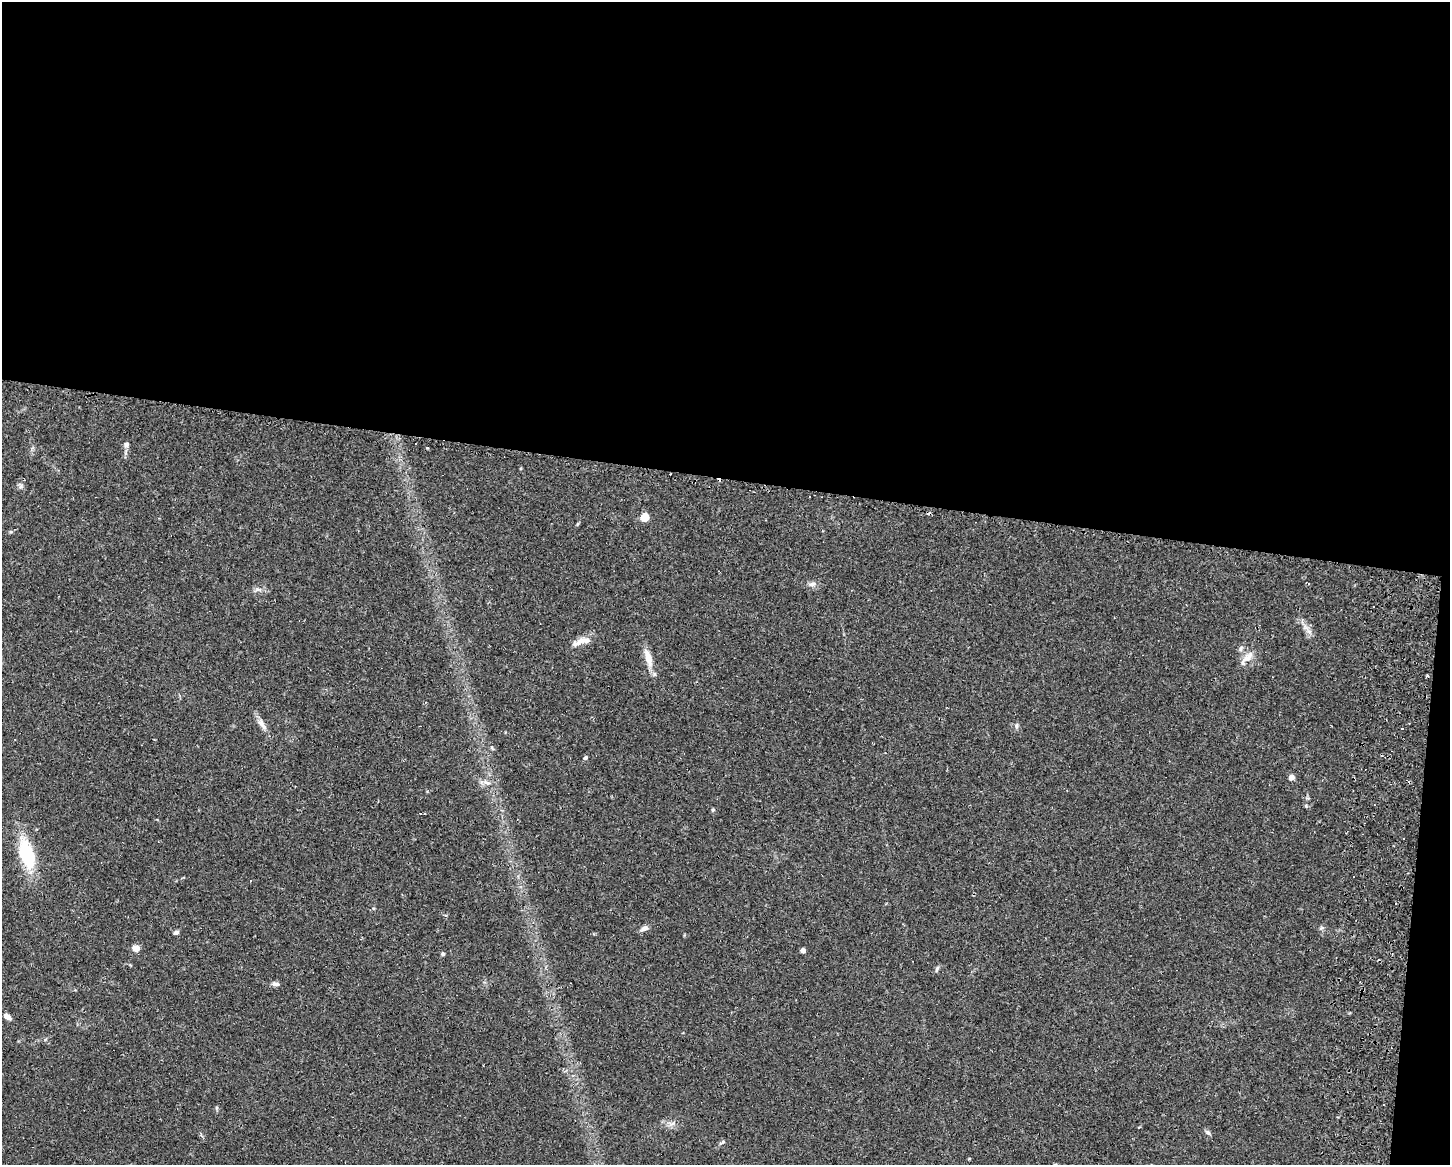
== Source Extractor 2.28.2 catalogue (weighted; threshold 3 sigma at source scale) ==
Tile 3 of 3 x 4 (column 3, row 1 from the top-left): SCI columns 3194-4641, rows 3506-4668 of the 4749 x 4707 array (HDU 1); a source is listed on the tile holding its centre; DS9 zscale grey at full resolution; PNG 1452 x 1167 px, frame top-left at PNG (2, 2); no overlay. Shown black and unused: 42% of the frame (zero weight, under 2 of 3 exposures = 4% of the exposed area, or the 3 px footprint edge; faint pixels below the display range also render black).
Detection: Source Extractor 2.28.2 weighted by HDU 2 'WHT'; one run over the whole footprint, this tile lists its part. Background 0.0342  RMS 0.0051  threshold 0.0231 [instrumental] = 3 sigma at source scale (4.5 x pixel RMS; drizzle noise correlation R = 1.50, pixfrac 1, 0.05/0.05 arcsec/px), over >= 5 px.
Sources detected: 40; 7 cosmic-ray / hot-pixel residue — not listed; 1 inside a brighter listed object's ellipse — not listed separately; the other 32 listed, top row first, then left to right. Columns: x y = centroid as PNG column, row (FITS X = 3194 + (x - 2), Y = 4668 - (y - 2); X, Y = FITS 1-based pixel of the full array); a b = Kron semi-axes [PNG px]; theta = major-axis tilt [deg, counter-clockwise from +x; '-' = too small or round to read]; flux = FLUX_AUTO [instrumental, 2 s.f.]
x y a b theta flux
126 444 7 6 - 1.4
427 448 4 3 - 0.45
21 486 6 6 - 1.2
644 517 5 5 - 16
812 584 11 6 7 1.9
258 589 7 4 -1 1.2
1309 631 7 4 -18 1.2
578 642 24 7 31 4.8
1241 648 9 4 64 1.2
1247 657 21 9 40 4.6
648 658 25 9 -76 6
1427 675 4 3 - 0.51
262 724 18 7 -56 3.5
1017 726 8 4 81 0.97
1402 729 3 3 - 2.3
585 758 5 4 - 0.96
1291 777 6 5 - 2.6
487 783 11 4 -12 1.8
713 810 5 4 - 0.62
27 854 26 13 -73 31
1354 876 2 2 - 0.51
644 928 9 6 26 2.1
1322 928 6 4 -17 0.83
176 932 6 5 - 1.3
136 948 5 4 - 8.8
803 950 4 4 - 3.4
443 954 5 4 - 1.1
937 969 9 4 72 0.96
276 984 10 5 -5 1.6
7 1016 8 5 -33 3.1
1208 1132 7 5 -44 1
722 1142 8 4 28 0.93